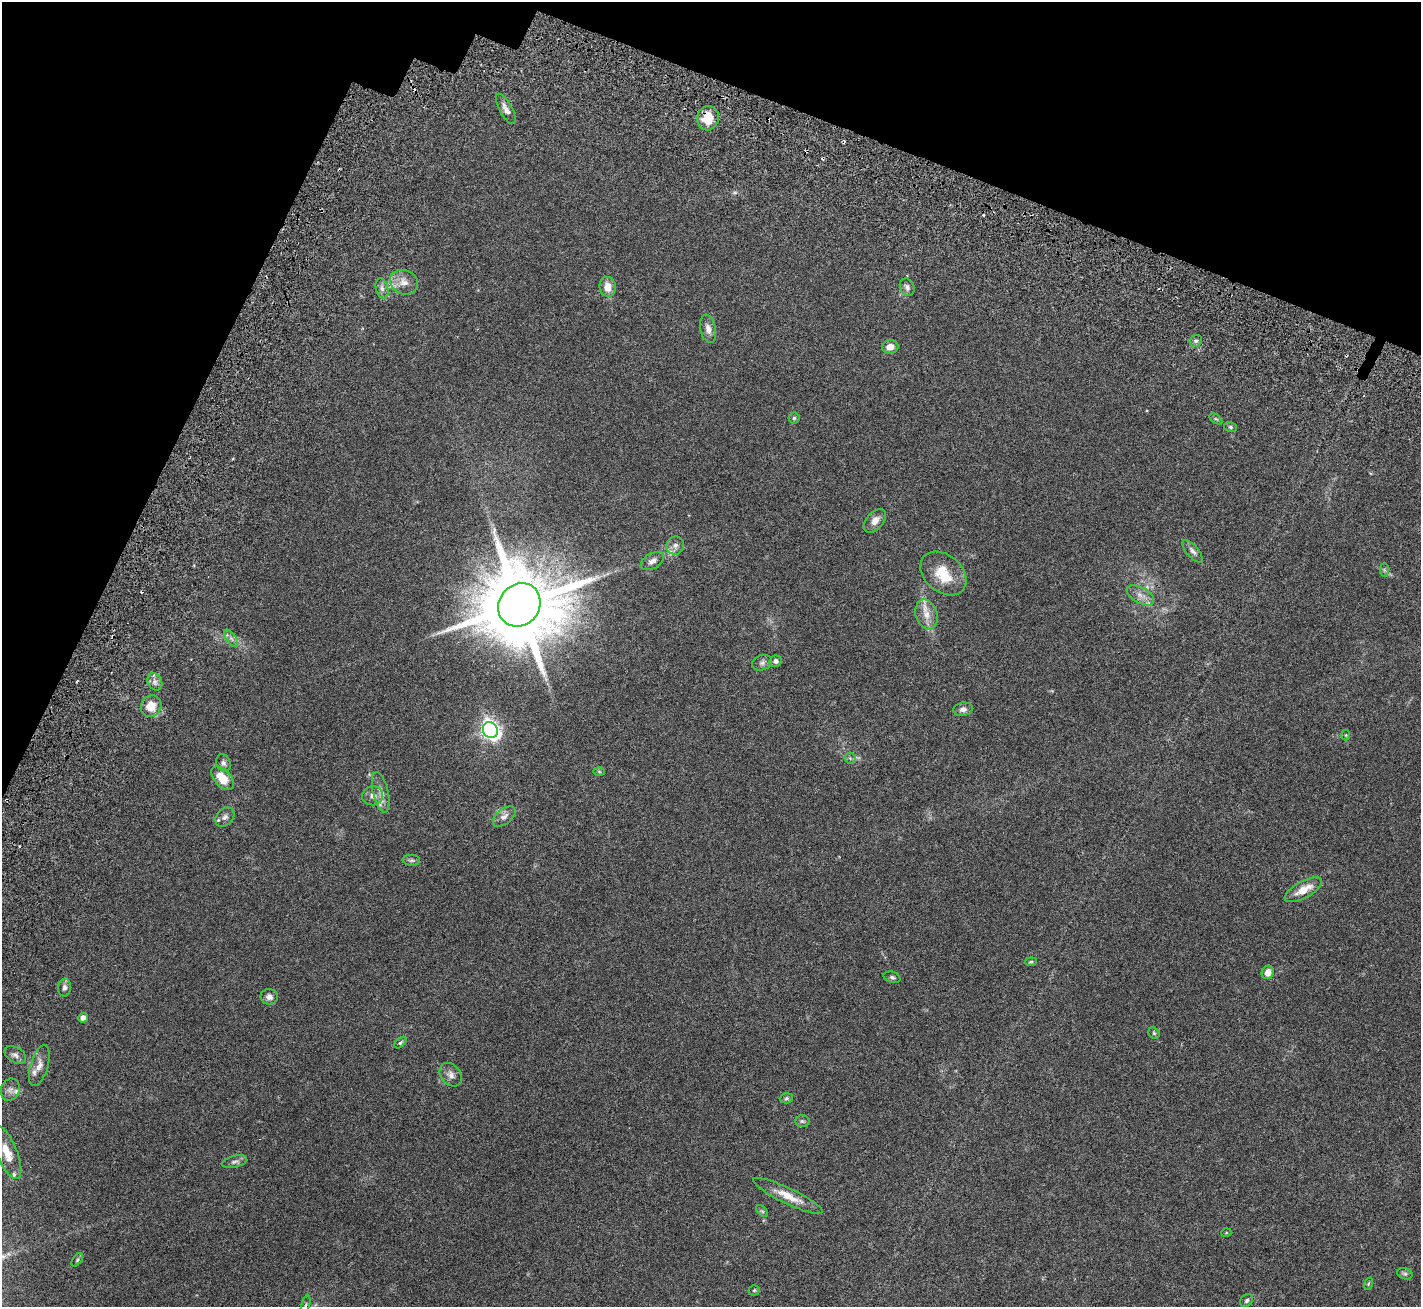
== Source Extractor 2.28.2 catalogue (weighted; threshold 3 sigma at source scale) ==
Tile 2 of 4 x 4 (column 2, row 1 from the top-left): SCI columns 1538-2956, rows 4372-5676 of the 6198 x 6388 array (HDU 1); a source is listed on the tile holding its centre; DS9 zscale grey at full resolution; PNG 1423 x 1309 px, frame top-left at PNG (2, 2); each listed source drawn as its Kron ellipse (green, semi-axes under 4 px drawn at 4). Shown black and unused: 18% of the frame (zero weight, under 3 of 6 exposures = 8% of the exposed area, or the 3 px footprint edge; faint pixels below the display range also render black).
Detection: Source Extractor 2.28.2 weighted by HDU 2 'WHT'; one run over the whole footprint, this tile lists its part. Background 0.105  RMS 0.004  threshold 0.0163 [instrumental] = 3 sigma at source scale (4.09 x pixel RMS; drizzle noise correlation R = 1.36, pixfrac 0.8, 0.0396/0.0396 arcsec/px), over >= 5 px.
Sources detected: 77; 8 cosmic-ray / hot-pixel residue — neither listed nor drawn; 5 inside a brighter listed object's ellipse — not listed separately; the other 64 listed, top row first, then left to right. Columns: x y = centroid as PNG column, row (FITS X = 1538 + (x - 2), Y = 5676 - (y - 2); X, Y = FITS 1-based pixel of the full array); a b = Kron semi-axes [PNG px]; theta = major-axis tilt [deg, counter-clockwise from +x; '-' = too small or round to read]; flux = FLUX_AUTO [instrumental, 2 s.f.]
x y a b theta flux
506 109 17 6 -62 2
708 118 12 10 78 6.9
404 282 14 12 -24 3.5
608 287 10 8 -83 3.7
907 287 9 7 -63 1.2
382 288 10 6 -74 1.4
708 329 14 7 -78 2.3
1196 341 6 5 - 0.72
890 347 8 7 - 2.6
794 418 5 5 - 0.51
1216 419 7 4 -35 0.49
1230 427 6 5 - 0.61
875 521 14 8 48 2.7
675 546 9 8 - 1.7
1193 551 14 6 -50 1.4
652 561 13 7 31 1.8
1384 570 7 4 -89 0.57
943 573 26 18 -40 10
1140 595 15 8 -29 2.5
519 605 23 20 51 4700
927 614 15 10 -73 3.9
231 638 10 5 -54 1.1
776 661 6 5 - 1.3
762 663 10 7 19 1.2
155 682 9 7 -63 1.6
151 706 11 10 - 5.3
963 709 10 6 9 1.4
490 730 8 7 - 140
1346 735 5 3 - 0.32
850 758 5 5 - 0.65
223 763 9 7 -65 1.1
599 771 6 4 -2 0.43
223 778 14 8 -48 7.1
381 792 20 7 -77 2.8
373 796 10 9 - 1.8
225 817 11 8 48 1.6
504 817 13 7 39 1.9
411 860 9 5 -2 0.75
1303 890 21 8 29 5.5
1031 962 6 4 8 0.49
1268 972 7 6 - 2.8
892 977 8 5 -17 0.81
64 988 9 6 81 1.3
269 997 9 7 -11 1.6
83 1018 5 4 - 2.1
1154 1033 6 5 - 0.51
400 1043 7 4 43 0.58
15 1055 12 7 -30 1.5
39 1066 21 9 74 3.1
451 1075 13 9 -50 2
10 1090 11 9 69 1.8
786 1098 6 5 - 0.64
802 1121 7 6 - 0.69
7 1152 29 10 -67 6.2
235 1162 12 6 14 1.2
788 1196 38 8 -25 5.7
762 1211 7 4 -44 0.53
1226 1233 5 3 - 0.27
77 1260 7 4 55 0.55
1405 1274 8 5 -16 0.72
1368 1284 6 4 72 0.39
754 1290 5 5 - 0.43
1247 1300 7 5 46 0.71
306 1305 10 3 75 0.63
Overlapping masked pixels (flux is a lower limit): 1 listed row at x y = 708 118
Isophote crosses this tile's border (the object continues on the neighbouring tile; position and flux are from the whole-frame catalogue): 1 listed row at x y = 306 1305